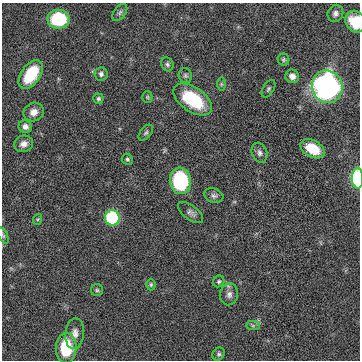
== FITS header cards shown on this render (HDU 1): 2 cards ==
NAXIS1  =                  358
NAXIS2  =                  358

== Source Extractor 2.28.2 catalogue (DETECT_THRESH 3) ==
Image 358 x 358 px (HDU 1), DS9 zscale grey, 1 PNG px = 1 image px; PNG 362 x 362 px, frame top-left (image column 1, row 358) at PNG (2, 3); each listed source drawn as its Kron ellipse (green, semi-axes under 4 px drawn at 4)
Background 0.00359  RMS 0.055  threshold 0.165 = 3 sigma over >= 5 px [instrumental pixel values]
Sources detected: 38; all 38 listed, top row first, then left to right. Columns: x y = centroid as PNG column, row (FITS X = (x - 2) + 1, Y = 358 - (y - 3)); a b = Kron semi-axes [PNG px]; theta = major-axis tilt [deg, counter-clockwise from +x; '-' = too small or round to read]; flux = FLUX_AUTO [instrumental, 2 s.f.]
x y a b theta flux
120 12 10 5 53 9.8
335 13 9 7 66 14
58 19 11 9 0 200
355 21 11 10 - 99
283 60 6 6 - 6.3
167 64 7 6 - 8.8
31 74 16 9 55 130
101 74 6 6 - 10
185 76 7 6 - 8.5
292 76 7 6 - 23
221 84 7 4 -90 5.5
327 87 16 15 - 1100
268 89 9 5 58 7.6
147 97 5 5 - 5
98 99 5 5 - 6.5
193 99 22 12 -35 190
34 112 10 9 - 28
25 127 6 6 - 19
146 133 9 5 52 8.2
24 144 9 8 - 22
313 149 13 8 -30 88
260 153 10 7 -69 14
127 159 6 5 - 6.6
358 178 10 5 -89 240
180 181 13 10 -81 290
214 196 10 7 -18 12
191 212 15 7 -37 15
112 218 7 7 - 400
38 219 5 3 - 4
3 235 8 4 -64 6.8
219 281 6 5 - 6.7
151 285 6 4 90 5.3
97 290 6 6 - 6.8
229 294 11 9 78 18
253 326 7 4 0 7.6
75 334 15 9 83 28
66 348 15 10 88 160
219 354 7 5 51 7.7
At the frame edge (FLAGS 8, measured only in part): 3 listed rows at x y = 355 21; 358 178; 3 235